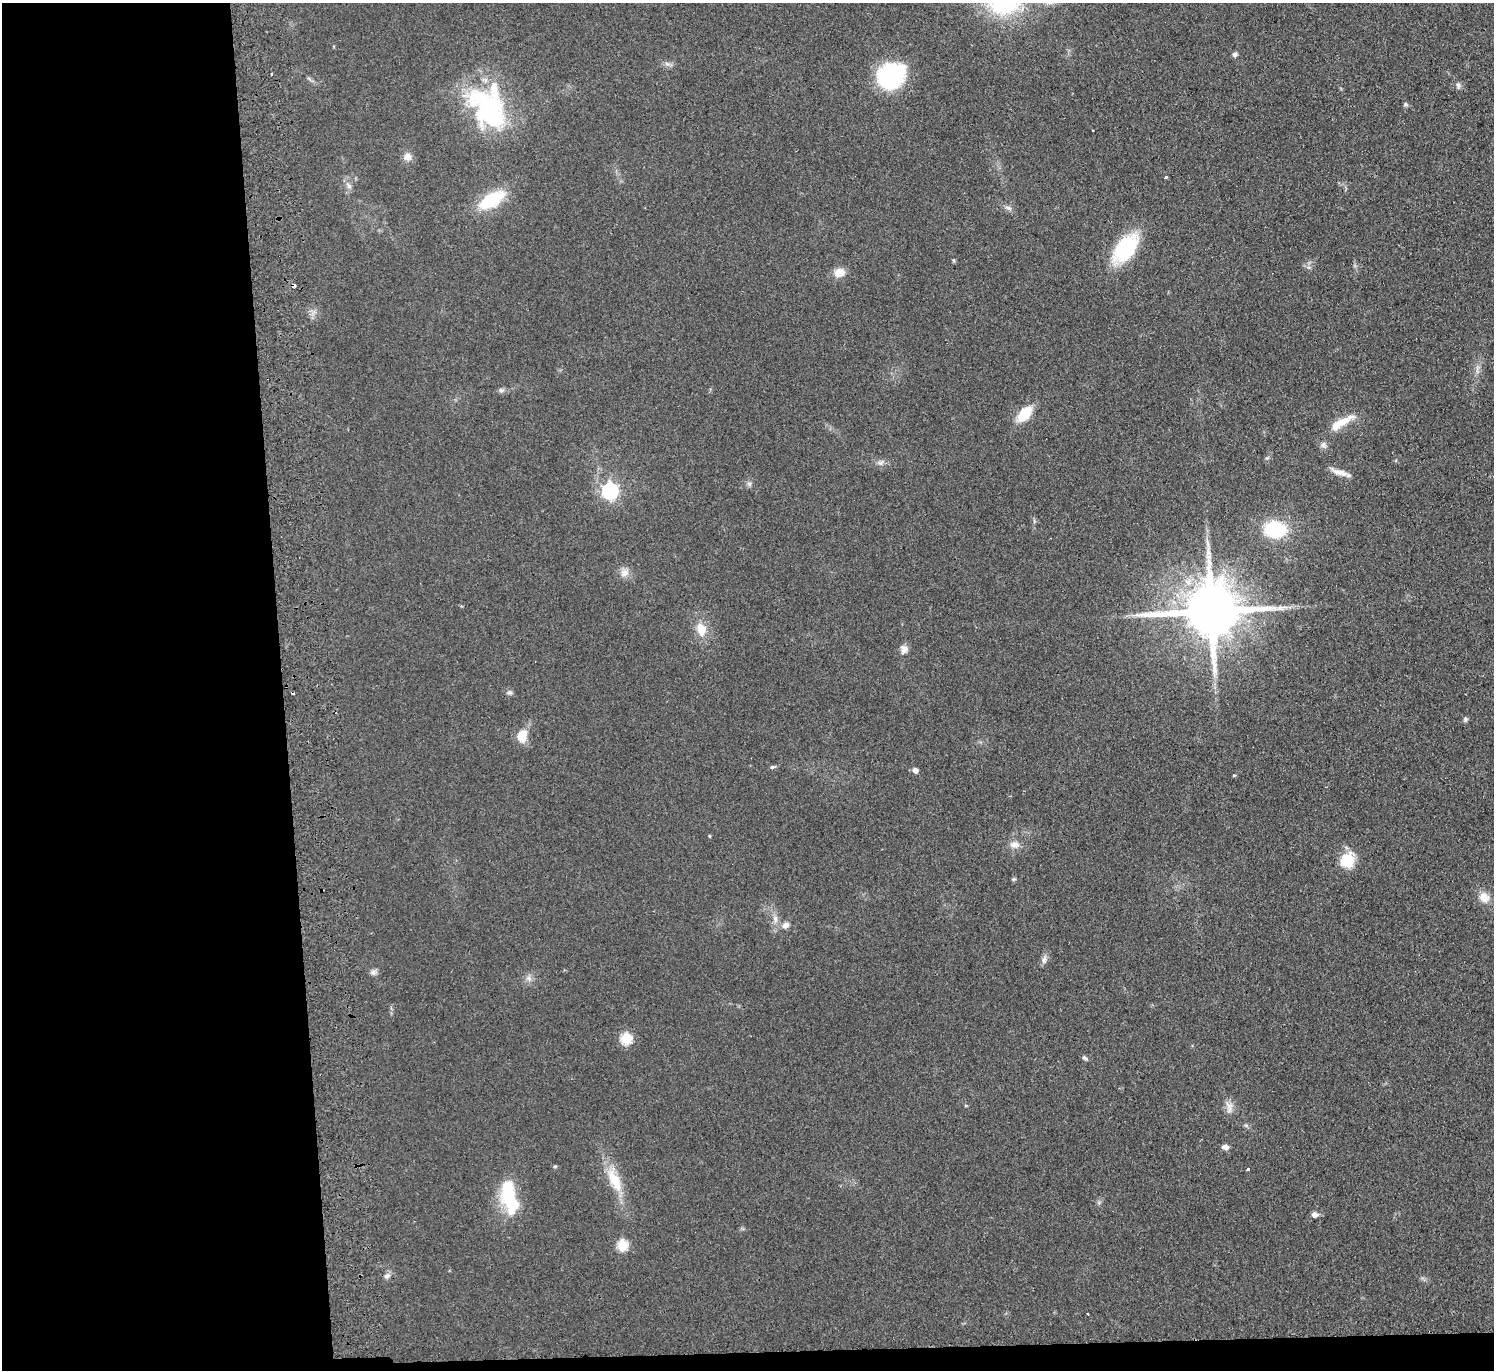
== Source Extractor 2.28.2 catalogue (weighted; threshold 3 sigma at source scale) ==
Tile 7 of 3 x 3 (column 1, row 3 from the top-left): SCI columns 57-1548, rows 135-1502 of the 4587 x 4463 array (HDU 1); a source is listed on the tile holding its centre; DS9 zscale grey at full resolution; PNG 1496 x 1372 px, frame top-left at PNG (2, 3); no overlay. Shown black and unused: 20% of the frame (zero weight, under 2 of 3 exposures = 3% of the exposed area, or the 3 px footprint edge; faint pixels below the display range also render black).
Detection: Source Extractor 2.28.2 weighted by HDU 2 'WHT'; one run over the whole footprint, this tile lists its part. Background 0.0948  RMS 0.01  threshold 0.0456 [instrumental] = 3 sigma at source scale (4.5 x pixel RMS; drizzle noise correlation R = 1.50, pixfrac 1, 0.05/0.05 arcsec/px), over >= 5 px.
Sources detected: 62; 1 inside a brighter object's white glare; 2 cosmic-ray / hot-pixel residue — not listed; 1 inside a brighter listed object's ellipse — not listed separately; the other 58 listed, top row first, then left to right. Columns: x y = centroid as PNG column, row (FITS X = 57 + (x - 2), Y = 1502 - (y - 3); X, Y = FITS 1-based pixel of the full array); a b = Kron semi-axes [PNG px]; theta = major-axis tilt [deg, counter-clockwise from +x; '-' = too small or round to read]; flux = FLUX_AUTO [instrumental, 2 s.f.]
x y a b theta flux
1235 54 7 6 - 2.5
667 64 7 5 -2 2.7
271 74 3 2 - 1.2
891 76 25 22 28 120
1458 85 9 6 -72 3.3
1405 104 6 5 - 1.8
489 109 58 36 -48 140
407 157 11 10 - 6.6
1166 177 3 3 - 1.6
349 186 7 6 - 3.1
492 200 24 11 30 61
1008 208 10 5 -25 3.4
1125 248 26 15 52 100
954 260 7 3 -89 1.3
839 273 13 10 17 11
294 286 4 3 - 18
1477 369 14 3 86 3.4
501 390 7 7 - 2.6
1024 414 16 9 48 31
1341 423 39 10 31 21
1323 445 10 8 -48 4
880 463 10 7 22 4.1
1340 472 23 7 -16 9.2
749 484 6 6 - 2.4
610 491 7 7 - 280
1275 529 18 14 -3 71
624 573 12 10 38 7.7
1211 611 18 15 4 7900
701 629 14 9 -78 18
904 649 11 8 85 6.1
510 692 7 6 - 2.6
1465 719 6 6 - 2.1
522 736 16 11 76 16
772 767 7 4 24 1.7
915 770 5 5 - 5.9
1234 775 5 3 - 1.1
709 836 3 3 - 1.1
1015 845 14 10 0 7.4
1347 860 16 14 59 29
1014 879 6 5 - 1.4
1484 897 14 11 -61 12
775 919 11 6 -80 5.1
785 925 8 7 - 5.3
1044 959 13 6 79 4.2
373 972 8 8 - 3.5
529 978 8 6 -68 3.9
626 1039 6 6 - 77
1085 1058 7 5 -28 2.3
1229 1107 18 10 -87 7.8
1225 1147 8 6 -15 4.6
555 1166 5 4 - 1.2
1248 1169 4 3 - 1.1
614 1180 36 13 -63 30
509 1199 39 21 -71 50
1314 1214 6 6 - 4.8
622 1245 6 5 - 66
387 1276 9 7 35 3.9
1088 1314 2 2 - 1.1
Overlapping masked pixels (flux is a lower limit): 1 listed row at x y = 294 286